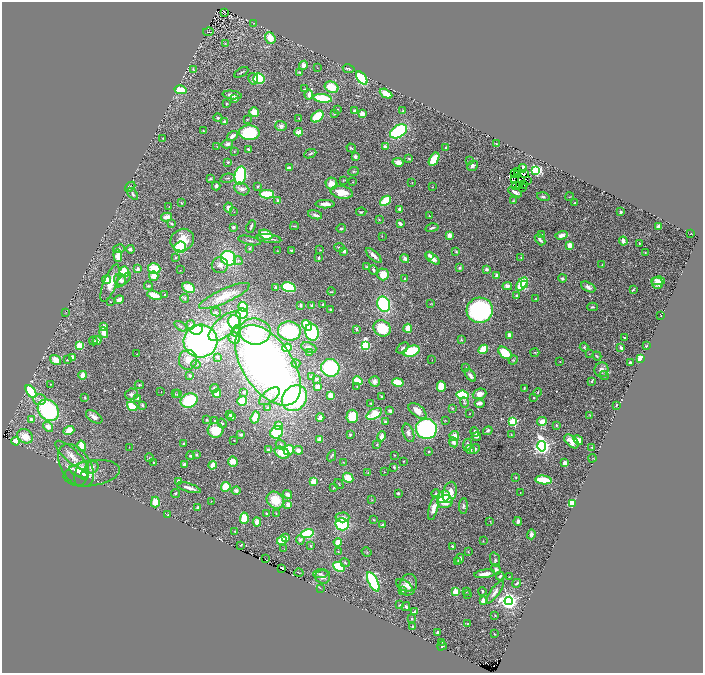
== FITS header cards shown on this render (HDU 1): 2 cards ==
NAXIS1  =                 1401
NAXIS2  =                 1342

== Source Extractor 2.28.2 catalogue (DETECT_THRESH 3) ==
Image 1401 x 1342 px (HDU 1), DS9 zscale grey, zoomed out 1/2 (1 PNG px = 2 x 2 image px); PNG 705 x 675 px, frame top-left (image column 1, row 1342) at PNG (2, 2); each listed source drawn as its Kron ellipse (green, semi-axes under 4 px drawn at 4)
Background 0.946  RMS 0.042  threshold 0.126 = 3 sigma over >= 5 px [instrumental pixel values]
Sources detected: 495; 25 cannot appear on this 1/2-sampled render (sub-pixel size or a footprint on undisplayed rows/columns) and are neither listed nor drawn; the other 470 listed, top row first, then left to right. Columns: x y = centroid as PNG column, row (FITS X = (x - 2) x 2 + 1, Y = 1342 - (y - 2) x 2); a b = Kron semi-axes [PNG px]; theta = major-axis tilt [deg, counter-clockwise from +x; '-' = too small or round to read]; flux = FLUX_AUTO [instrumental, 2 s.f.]
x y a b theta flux
224 12 2 1 - 5.4
254 23 4 2 - 3.8
208 32 5 1 - 4.3
270 38 6 5 - 93
225 43 3 2 - 3.7
303 65 5 4 - 27
317 68 2 1 - 2.1
193 69 4 2 - 6.6
349 69 6 2 -10 10
241 72 8 2 29 11
300 72 4 2 - 5.4
362 78 7 4 -53 680
253 79 6 5 - 34
259 79 6 5 - 320
332 87 7 5 -23 170
304 89 3 2 - 4.8
181 90 6 3 -13 180
309 94 5 3 - 57
386 94 7 3 -28 110
232 95 9 3 -6 36
323 98 9 3 -7 430
235 99 4 3 - 18
226 104 3 2 - 6.1
337 109 4 2 - 3.6
354 111 3 3 - 18
403 111 2 2 - 12
254 112 5 5 - 110
335 114 3 2 - 4.7
362 114 2 2 - 190
317 117 7 5 43 280
218 118 4 3 - 13
299 118 2 2 - 14
247 119 2 2 - 4
225 122 4 4 - 24
281 126 6 5 - 26
203 131 3 3 - 5.3
399 131 9 6 33 690
299 132 4 3 - 70
249 133 10 7 -3 420
232 136 6 3 35 33
163 138 3 2 - 3.3
227 144 6 4 13 29
496 144 3 3 - 4.5
217 147 2 2 - 2.8
385 147 3 3 - 30
351 148 5 2 - 9.4
446 148 4 3 - 11
248 149 3 3 - 14
234 152 3 3 - 5.5
310 154 6 2 24 10
355 156 3 3 - 18
409 158 4 3 - 9.2
434 159 7 4 59 160
469 161 4 3 - 7.1
228 162 3 2 - 13
398 162 5 4 - 47
472 166 6 5 - 29
289 168 4 2 - 40
523 168 4 3 - 40
535 170 4 3 - 1100
354 171 5 3 - 9
517 171 2 1 - 2.1
515 173 2 1 - 2.5
524 173 3 2 - 6
240 175 9 5 80 610
518 175 2 2 - 1.2
227 178 7 2 13 11
210 179 4 3 - 9.8
343 180 3 2 - 4.3
514 180 2 1 - 1.5
528 181 2 1 - 3.1
353 182 2 2 - 2.5
412 183 2 1 - 3.2
331 184 6 6 - 72
524 185 3 2 - 2
216 186 4 3 - 17
258 186 3 3 - 9.9
516 186 4 2 - 6.4
520 186 3 1 - 3.6
130 187 6 4 41 16
432 187 3 2 - 3.3
522 187 3 1 - 5.2
242 189 8 6 -28 34
342 192 11 6 -11 110
515 192 7 3 -28 35
133 194 7 4 -52 15
267 194 7 4 1 320
543 197 6 4 -16 17
570 197 4 1 - 3.7
278 201 3 3 - 31
385 201 6 4 42 240
513 201 4 3 - 6.9
181 203 2 2 - 7.7
575 203 2 2 - 7.5
325 204 9 3 0 44
169 206 2 2 - 3.3
228 207 5 4 - 27
400 209 4 3 - 26
234 212 3 2 - 3.2
361 212 5 3 - 8.8
620 212 3 2 - 9.3
315 215 7 4 -15 20
429 216 3 1 - 2.6
166 217 5 3 - 64
379 219 3 2 - 5.1
172 224 2 2 - 20
400 224 4 3 - 24
251 226 7 2 70 14
294 226 4 2 - 7.6
233 227 4 3 - 18
659 227 3 3 - 32
341 228 4 3 - 8.7
432 228 7 2 14 15
690 233 2 1 - 2.1
542 234 3 2 - 4
266 235 7 4 -26 170
449 235 3 3 - 50
561 235 6 4 14 49
382 236 2 2 - 2.9
269 239 12 3 -7 40
182 240 12 11 - 160
250 240 12 3 -12 16
540 240 6 2 -49 28
623 241 4 3 - 45
639 243 2 2 - 5.5
570 245 4 3 - 68
180 247 6 5 - 290
339 247 5 3 - 9.8
119 249 6 3 11 13
130 249 4 3 - 21
250 249 4 2 - 6.1
291 250 4 3 - 9
320 250 3 2 - 3.3
277 251 3 2 - 4.9
344 251 3 3 - 37
456 252 3 2 - 5.8
645 252 2 2 - 4.1
374 255 10 3 -43 44
429 255 4 3 - 16
118 256 6 4 -86 86
175 257 4 3 - 8.2
521 257 3 1 - 2.7
229 258 8 7 - 800
318 258 3 2 - 8.5
432 258 8 4 -37 46
405 259 5 3 - 31
238 261 4 4 - 15
220 265 8 8 - 40
602 265 3 2 - 3.8
366 267 3 3 - 5.4
460 268 3 3 - 12
138 269 4 3 - 19
154 269 6 5 - 180
486 269 4 3 - 16
180 270 2 1 - 4.9
373 270 4 3 - 17
124 272 5 4 - 250
383 274 6 5 - 130
496 275 4 3 - 13
154 276 5 4 - 80
562 278 4 4 - 14
405 279 4 3 - 10
107 280 4 3 - 58
120 280 6 6 - 34
123 280 9 3 44 24
658 281 7 4 2 64
110 283 20 6 69 110
657 283 6 5 - 44
522 284 7 4 53 360
524 285 4 2 - 66
148 286 4 3 - 10
507 286 5 4 - 35
275 287 3 3 - 9.4
289 287 7 5 -14 460
588 287 8 4 -27 28
189 288 6 5 - 120
633 289 4 2 - 8.3
331 292 4 2 - 4.8
154 295 7 3 -19 110
164 295 2 2 - 3.5
224 296 27 7 25 140
516 296 4 3 - 8.9
185 298 4 3 - 8.5
536 299 3 2 - 4.4
119 300 5 3 - 67
110 302 2 2 - 6.5
431 303 4 2 - 4.5
384 304 8 6 -66 640
301 305 4 3 - 13
312 305 3 3 - 21
323 305 3 2 - 10
243 307 5 4 - 140
592 307 5 3 - 11
330 309 3 3 - 9.8
480 310 13 12 - 1100
66 312 3 2 - 3.2
216 312 5 3 - 9.1
242 314 6 5 - 170
661 316 2 1 - 4.5
234 322 7 6 - 280
191 325 4 4 - 17
307 325 6 3 -52 180
104 326 3 3 - 31
180 326 7 3 -35 13
225 326 20 9 41 170
382 328 9 7 -34 220
408 328 4 3 - 88
356 329 3 2 - 14
197 330 6 5 - 300
236 331 6 4 67 19
255 331 16 13 -8 450
289 331 11 9 -5 570
104 332 5 3 - 90
312 332 8 7 - 640
509 335 3 3 - 37
234 338 6 5 - 39
624 338 3 3 - 6.8
461 339 3 2 - 5.5
97 340 4 4 - 42
93 341 4 3 - 14
201 341 17 16 - 2200
79 345 3 3 - 350
365 345 4 3 - 800
646 346 4 3 - 6.4
584 347 4 4 - 10
287 348 5 3 - 270
309 348 8 5 -22 31
402 348 7 3 39 16
621 348 3 2 - 32
483 349 5 3 - 270
411 351 8 5 21 280
535 352 4 3 - 7.3
310 353 4 3 - 19
505 353 8 5 -38 200
137 354 2 2 - 3.2
590 354 4 2 - 3.5
597 356 5 3 - 8.8
72 357 3 3 - 41
217 357 3 3 - 19
640 359 4 3 - 110
56 360 6 4 -34 78
67 360 3 3 - 6.6
188 360 10 9 - 90
432 360 2 1 - 2.1
513 360 5 4 - 10
560 362 3 2 - 3.8
630 362 2 2 - 15
196 364 4 4 - 13
296 364 4 3 - 13
268 365 46 25 -56 4300
466 367 3 2 - 2.7
330 368 9 8 - 560
601 370 7 7 - 49
83 375 4 4 - 61
190 375 4 4 - 19
470 375 7 4 -52 31
604 375 5 3 - 11
311 377 3 3 - 9.2
316 379 3 3 - 16
358 381 5 3 - 210
375 381 5 5 - 44
592 381 3 2 - 10
398 382 6 4 -13 140
50 384 2 2 - 3.2
139 385 4 3 - 9.6
317 386 3 3 - 30
357 386 3 3 - 6.6
441 386 5 4 - 110
214 388 4 3 - 11
524 388 3 2 - 7.9
31 391 7 4 -53 480
161 392 2 1 - 2.2
244 392 2 2 - 17
538 392 4 2 - 5.4
217 393 4 3 - 61
131 394 6 5 - 23
175 394 2 2 - 3
177 394 3 2 - 4.2
479 394 7 5 20 51
330 395 3 3 - 81
463 395 6 4 -6 410
269 396 12 6 37 61
382 397 3 2 - 9.8
85 398 3 3 - 9.5
137 398 3 3 - 20
295 398 14 11 51 990
534 398 2 2 - 5.1
40 399 6 5 - 27
189 400 9 7 19 420
242 401 5 4 - 130
371 403 2 2 - 10
464 403 5 3 - 9.8
480 403 5 3 - 36
143 405 3 3 - 9.9
616 405 2 2 - 7.7
132 406 5 4 - 180
267 408 3 3 - 8.8
452 408 3 3 - 5.6
48 410 12 9 -48 810
390 411 3 2 - 23
417 411 10 5 -39 69
229 414 4 4 - 17
374 414 8 5 31 210
469 414 3 2 - 3.5
590 415 2 2 - 3.3
352 416 6 5 - 170
94 417 9 5 -32 43
232 417 3 2 - 27
255 417 6 4 73 100
320 417 4 3 - 33
31 420 3 2 - 58
207 420 3 2 - 6.4
445 420 3 2 - 3.8
215 421 4 3 - 8
542 421 5 4 - 60
385 422 4 3 - 21
513 422 3 3 - 670
222 423 5 3 - 7.7
557 425 2 2 - 8
279 426 4 4 - 85
48 427 6 4 -40 50
426 429 10 10 - 1000
216 430 8 7 - 180
69 431 5 4 - 89
488 431 5 4 - 15
277 432 7 5 36 330
475 432 5 3 - 23
408 433 9 5 -70 32
241 435 3 3 - 17
350 435 3 2 - 13
512 435 4 2 - 5.6
25 436 8 6 -32 110
382 436 5 4 - 45
454 436 5 5 - 63
476 437 5 3 - 18
320 439 4 3 - 48
234 440 2 1 - 3.8
578 440 5 4 - 38
16 441 4 3 - 91
571 441 9 5 -43 63
454 442 5 3 - 34
184 444 3 2 - 12
281 444 5 4 - 19
377 444 4 3 - 6.6
467 445 6 4 80 31
82 446 5 3 - 180
542 446 5 4 - 3700
129 447 2 2 - 3.3
592 447 2 2 - 9
470 449 5 4 - 14
475 449 5 3 - 12
268 450 4 3 - 17
289 450 5 5 - 220
298 450 5 4 - 42
429 451 2 2 - 5.9
282 453 8 5 -27 180
71 455 21 6 -42 77
196 455 4 4 - 14
394 455 2 2 - 4.5
191 456 4 4 - 16
332 456 6 2 62 8.5
149 458 4 3 - 8.2
592 458 4 1 - 3.1
233 461 5 5 - 67
403 461 3 2 - 3.6
343 462 3 2 - 3
153 463 3 2 - 5.2
565 463 3 3 - 64
184 465 4 3 - 33
213 465 4 3 - 140
76 466 24 14 -57 150
92 467 7 6 - 36
394 467 3 3 - 9.9
79 472 10 3 -27 53
384 472 2 2 - 3.4
92 473 28 12 8 110
368 473 4 3 - 7.5
82 474 13 6 74 120
85 475 3 2 - 22
516 477 3 3 - 5.4
348 478 6 4 -47 96
543 480 8 3 -7 280
179 481 3 3 - 40
313 482 3 3 - 100
339 484 5 2 - 4.9
226 487 5 4 - 110
189 488 12 3 -17 51
333 488 3 2 - 5.9
236 491 4 4 - 27
450 492 11 7 73 120
175 493 4 4 - 11
398 493 3 3 - 13
520 493 2 2 - 3.1
288 494 5 4 - 36
436 494 4 3 - 11
443 497 7 5 40 160
275 500 9 8 - 180
372 500 4 3 - 6
211 501 2 2 - 3.4
155 502 5 4 - 120
445 502 8 6 13 110
573 503 4 3 - 140
288 505 4 4 - 33
463 506 8 4 88 20
198 507 2 2 - 58
433 508 12 4 75 73
276 513 2 2 - 4.3
266 514 2 2 - 6.8
168 515 2 2 - 2.7
342 517 7 5 1 32
244 518 6 4 87 170
374 520 3 3 - 6.3
490 521 2 2 - 3.4
518 521 4 3 - 30
257 522 4 3 - 73
342 524 7 6 - 540
382 525 3 2 - 14
235 532 3 2 - 5.5
307 534 7 4 16 380
531 534 5 4 - 23
285 538 4 3 - 28
300 540 5 4 - 17
282 541 5 4 - 160
483 541 2 1 - 3.2
338 542 4 4 - 63
241 545 3 2 - 3.4
311 546 3 3 - 7.5
452 546 3 2 - 7.4
284 549 2 1 - 1.8
338 552 4 3 - 6.2
367 552 5 2 - 5.4
468 552 3 2 - 4.8
265 559 2 1 - 1.4
460 559 5 3 - 22
495 560 7 5 -70 19
458 561 3 3 - 6.5
345 563 5 3 - 7.4
339 567 6 4 -27 270
282 568 3 1 - 8.6
496 569 5 4 - 15
299 573 4 2 - 4.1
321 574 7 4 6 13
485 574 10 3 7 75
500 576 4 3 - 11
323 577 7 6 - 37
509 577 3 2 - 4.2
373 582 10 4 -63 710
517 583 4 2 - 16
408 585 11 8 76 65
404 586 9 5 -31 34
320 588 3 2 - 2.6
402 591 4 2 - 6
482 591 4 3 - 12
456 592 3 3 - 390
466 592 3 2 - 3.7
495 592 14 4 53 38
467 594 3 2 - 4.2
483 601 2 2 - 240
509 601 4 4 - 5000
400 605 4 3 - 7
406 607 4 3 - 16
415 611 4 2 - 15
495 615 3 2 - 3.8
412 619 3 2 - 5.7
467 624 3 2 - 4.6
413 627 3 2 - 27
438 632 2 2 - 22
494 634 2 1 - 3
441 642 3 2 - 4
442 646 5 3 - 10
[25 sub-pixel or undisplayed-footprint detections neither listed nor drawn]